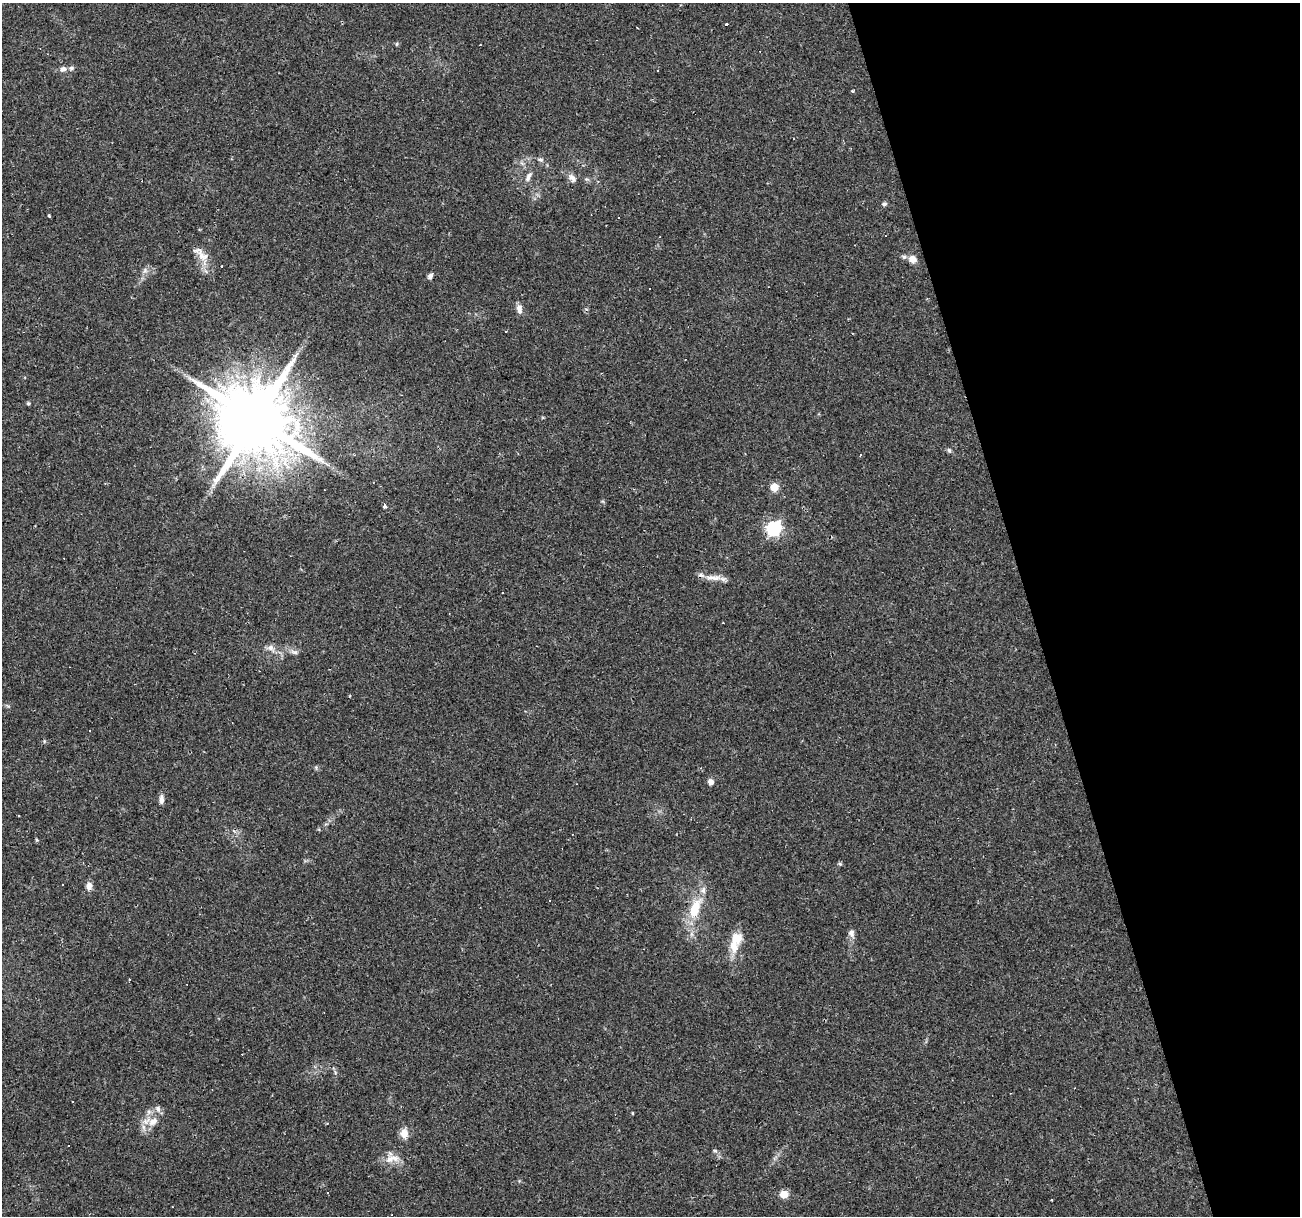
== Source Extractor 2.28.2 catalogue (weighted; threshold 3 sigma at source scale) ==
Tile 12 of 4 x 4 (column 4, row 3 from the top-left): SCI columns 3897-5194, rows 1261-2474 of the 5194 x 4998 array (HDU 1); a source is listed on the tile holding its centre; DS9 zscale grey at full resolution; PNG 1302 x 1218 px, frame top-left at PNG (2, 3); no overlay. Shown black and unused: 21% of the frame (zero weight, under 2 of 3 exposures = <1% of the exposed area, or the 3 px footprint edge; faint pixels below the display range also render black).
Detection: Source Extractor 2.28.2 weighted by HDU 2 'WHT'; one run over the whole footprint, this tile lists its part. Background 0.0476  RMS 0.0041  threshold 0.0186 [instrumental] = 3 sigma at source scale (4.5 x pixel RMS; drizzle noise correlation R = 1.50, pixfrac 1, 0.0396/0.0396 arcsec/px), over >= 5 px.
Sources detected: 80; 30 cosmic-ray / hot-pixel residue — not listed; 3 inside a brighter listed object's ellipse — not listed separately; the other 47 listed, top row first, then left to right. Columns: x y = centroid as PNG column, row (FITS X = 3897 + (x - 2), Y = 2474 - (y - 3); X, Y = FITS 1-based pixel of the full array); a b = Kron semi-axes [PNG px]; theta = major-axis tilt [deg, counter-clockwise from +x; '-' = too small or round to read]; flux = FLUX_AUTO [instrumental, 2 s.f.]
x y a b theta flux
726 25 3 3 - 3.5
397 44 5 3 - 0.48
71 68 7 6 - 1.1
63 69 7 6 - 1.7
852 91 4 3 - 0.56
541 160 7 5 -7 0.88
528 177 16 7 61 2.1
572 178 13 7 -53 2
586 179 6 5 - 0.7
884 204 6 5 - 0.84
49 216 4 3 - 0.42
619 217 3 2 - 0.44
202 255 32 12 -60 5.8
912 259 9 8 - 2.8
145 270 8 6 56 1.4
430 276 7 5 62 1.4
649 288 3 2 - 0.58
519 309 12 7 -82 2.3
28 403 5 4 - 0.52
255 419 20 18 -6 5000
949 450 7 5 -63 0.78
860 455 3 3 - 0.53
774 487 5 5 - 12
384 506 5 4 - 1.2
773 528 6 6 - 85
713 578 25 7 -1 4.2
271 648 13 8 -39 2.5
295 652 11 6 -10 1.5
44 741 6 4 -73 0.47
316 767 5 5 - 0.6
711 782 7 7 - 1.8
161 800 10 5 88 1.9
18 816 3 2 - 0.46
840 864 6 4 -43 0.53
89 886 10 7 87 2.3
549 900 3 2 - 0.75
695 909 24 11 67 12
851 933 9 7 -80 1.8
734 946 18 11 -79 6.3
158 1109 10 6 -64 1.4
632 1113 3 3 - 0.56
153 1121 17 10 35 5.2
404 1133 13 10 89 3.2
715 1151 5 5 - 0.69
392 1159 22 11 5 4.8
784 1194 7 7 - 4.5
1051 1200 3 3 - 1.1
Overlapping masked pixels (flux is a lower limit): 1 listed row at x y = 255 419